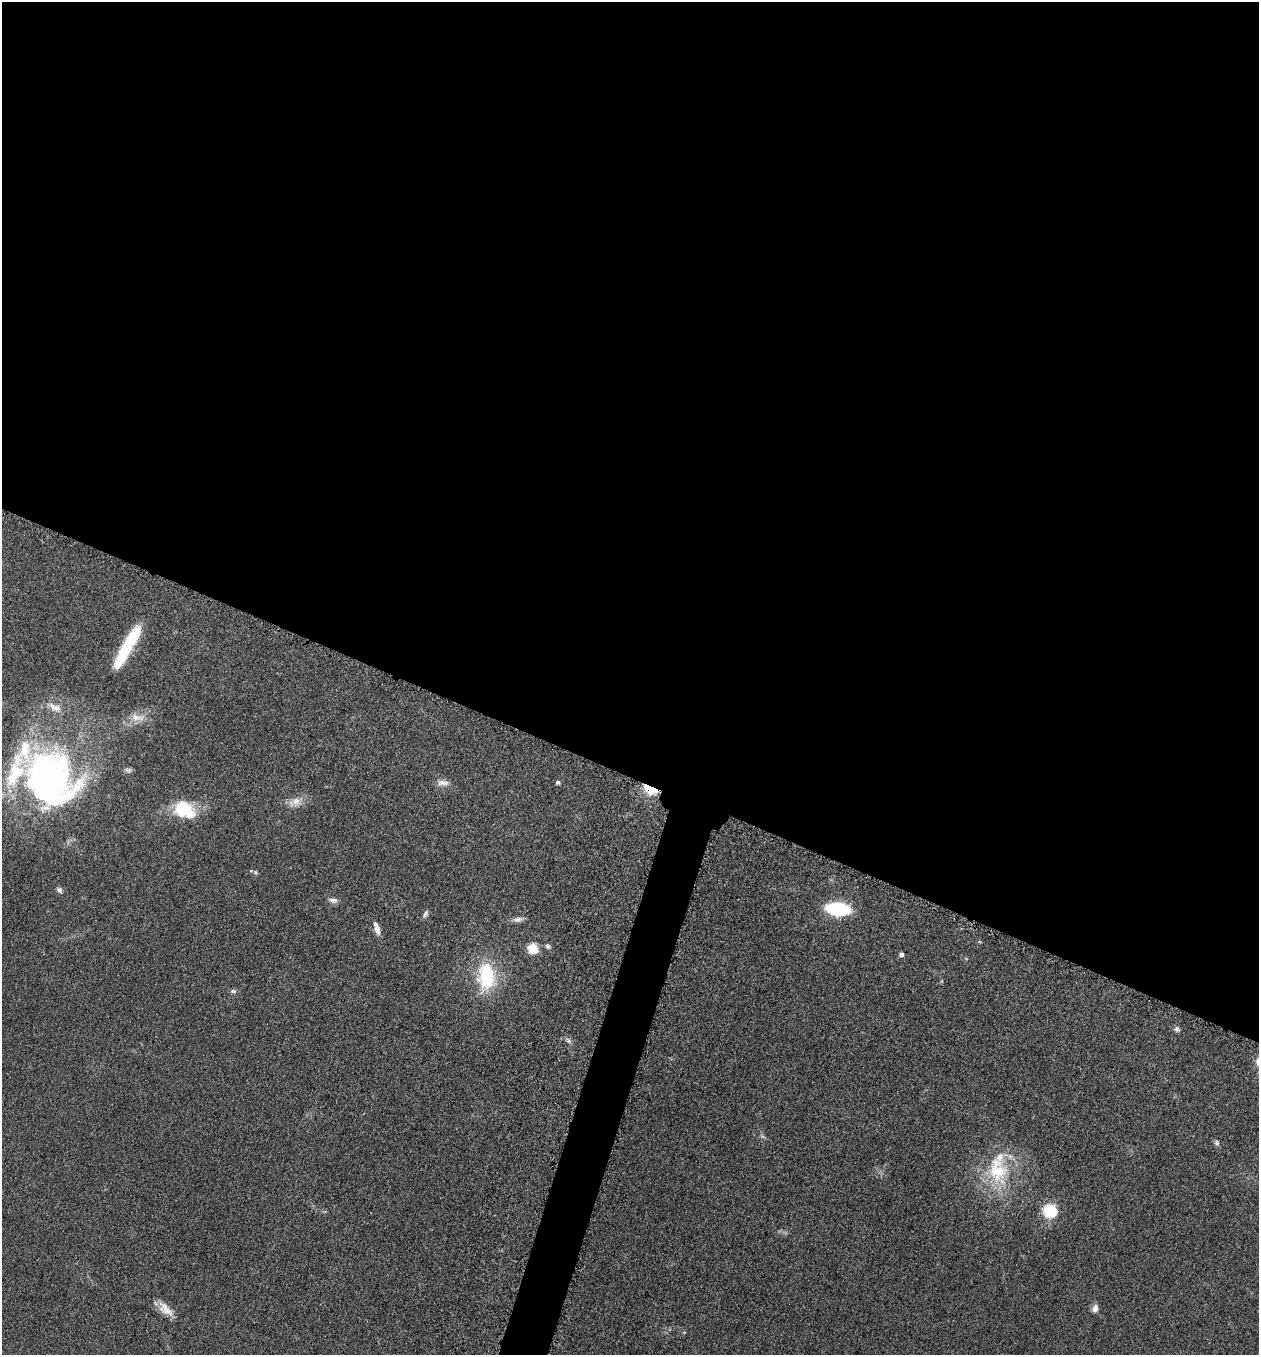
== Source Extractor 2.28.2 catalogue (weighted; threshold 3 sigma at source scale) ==
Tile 3 of 4 x 4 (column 3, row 1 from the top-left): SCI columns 2712-3968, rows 4076-5428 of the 5505 x 5461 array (HDU 1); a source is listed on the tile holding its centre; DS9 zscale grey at full resolution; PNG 1261 x 1357 px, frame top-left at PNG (2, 2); no overlay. Shown black and unused: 59% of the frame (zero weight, under 3 of 5 exposures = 3% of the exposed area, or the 3 px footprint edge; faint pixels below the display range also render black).
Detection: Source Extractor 2.28.2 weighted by HDU 2 'WHT'; one run over the whole footprint, this tile lists its part. Background 0.0606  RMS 0.0062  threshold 0.0279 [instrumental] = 3 sigma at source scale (4.5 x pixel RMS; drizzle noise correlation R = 1.50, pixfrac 1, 0.05/0.05 arcsec/px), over >= 5 px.
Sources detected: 36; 1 too faint to see at this stretch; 2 inside a brighter object's white glare — not listed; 4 inside a brighter listed object's ellipse — not listed separately; the other 29 listed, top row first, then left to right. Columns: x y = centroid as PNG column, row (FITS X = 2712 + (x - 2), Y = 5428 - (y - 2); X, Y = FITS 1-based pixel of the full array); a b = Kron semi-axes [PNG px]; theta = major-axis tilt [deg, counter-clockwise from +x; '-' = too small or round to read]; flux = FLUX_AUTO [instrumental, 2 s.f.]
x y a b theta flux
127 645 43 11 59 40
55 707 20 9 -24 7
137 717 24 10 -5 8.1
128 770 10 7 -23 1.7
52 777 71 54 -33 210
557 782 5 5 - 1.3
442 783 17 8 -2 4
650 790 19 10 -25 11
296 801 15 10 19 6
184 810 26 18 -24 26
255 872 6 5 - 0.91
59 890 8 6 -54 1.7
333 900 13 7 -8 2.7
838 909 18 9 -6 57
426 914 9 5 63 1.7
518 919 13 7 8 2.9
377 930 11 6 -75 4.2
548 946 8 6 -37 1.7
533 948 9 8 - 14
902 954 5 4 - 2.2
486 976 36 21 -90 41
233 991 8 5 -9 1.6
1177 1029 7 6 - 2
568 1041 8 5 -62 1.8
1217 1143 8 6 -60 1.4
998 1170 43 28 -79 42
1050 1211 8 7 - 48
1095 1308 10 7 68 3
165 1309 23 11 -45 7.7
Overlapping masked pixels (flux is a lower limit): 1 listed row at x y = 650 790